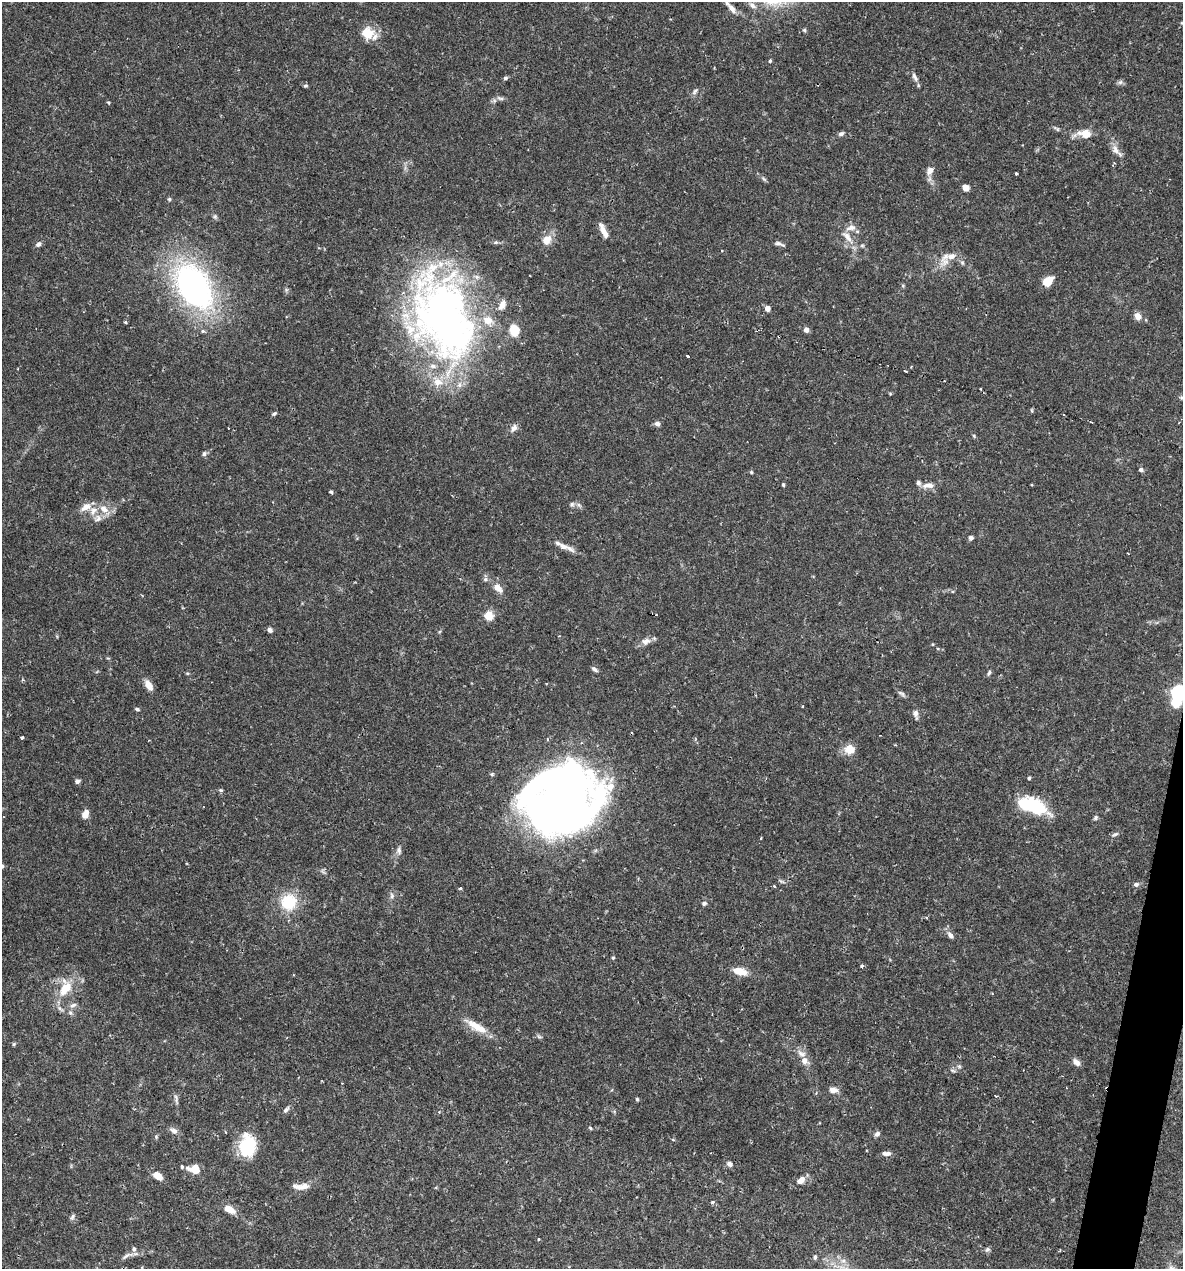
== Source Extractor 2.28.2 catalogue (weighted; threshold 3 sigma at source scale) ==
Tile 6 of 4 x 4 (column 2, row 2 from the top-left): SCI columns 1428-2608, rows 2537-3803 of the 5092 x 5073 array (HDU 1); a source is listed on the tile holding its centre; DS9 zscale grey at full resolution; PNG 1185 x 1271 px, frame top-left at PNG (2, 2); no overlay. Shown black and unused: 2% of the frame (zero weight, under 2 of 3 exposures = <1% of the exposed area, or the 3 px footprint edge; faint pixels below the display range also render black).
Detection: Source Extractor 2.28.2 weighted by HDU 2 'WHT'; one run over the whole footprint, this tile lists its part. Background 0.0709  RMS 0.0039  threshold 0.0176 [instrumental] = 3 sigma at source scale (4.5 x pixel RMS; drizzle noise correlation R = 1.50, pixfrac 1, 0.05/0.05 arcsec/px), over >= 5 px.
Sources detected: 149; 6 inside a brighter object's white glare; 3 cosmic-ray / hot-pixel residue — not listed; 10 inside a brighter listed object's ellipse — not listed separately; the other 130 listed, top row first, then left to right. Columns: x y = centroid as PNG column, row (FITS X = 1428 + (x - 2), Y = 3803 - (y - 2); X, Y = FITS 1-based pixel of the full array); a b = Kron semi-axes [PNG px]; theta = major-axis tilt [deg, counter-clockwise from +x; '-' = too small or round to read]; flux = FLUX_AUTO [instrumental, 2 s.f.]
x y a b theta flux
752 5 12 6 -39 1.9
732 8 15 7 -52 2.4
804 30 5 4 - 0.57
367 33 17 15 -6 6.9
770 61 4 3 - 1.1
915 77 14 5 -64 1.5
506 78 5 4 - 0.74
1120 82 7 6 - 0.89
306 86 5 4 - 0.57
695 91 9 5 54 0.94
500 98 12 4 -16 0.99
109 103 5 4 - 0.43
841 134 7 5 25 1
1085 134 18 10 -7 4.9
1115 150 14 9 -61 2.7
930 170 12 8 56 2.1
1016 173 3 3 - 0.78
764 179 7 4 -45 0.67
966 188 7 5 -38 2.8
169 199 5 5 - 0.6
851 228 15 8 13 2.7
604 231 20 6 -60 2.9
847 237 18 8 -49 3.9
547 240 14 10 52 4.3
496 242 7 5 -18 0.69
38 244 7 6 - 1
779 244 14 4 -19 1.2
722 250 3 2 - 0.37
951 256 20 11 34 5.2
962 263 7 5 -68 0.74
1048 281 12 8 42 5.7
194 286 48 30 -58 110
767 308 4 4 - 3
1138 316 6 6 - 3.9
443 317 104 66 -77 200
125 322 3 3 - 0.79
514 330 13 11 -84 6.1
806 330 6 5 - 1.6
779 336 3 2 - 0.83
688 356 3 2 - 0.61
905 371 3 2 - 0.57
1182 398 7 4 -17 0.64
1032 411 5 3 - 0.4
274 413 6 4 35 0.62
1063 414 2 2 - 0.51
1091 422 3 2 - 0.4
657 424 7 6 - 1.2
514 428 9 7 50 1.8
204 454 7 6 - 0.87
1141 470 6 5 - 0.98
751 472 4 4 - 0.45
783 485 4 3 - 0.51
928 485 18 7 1 2.6
331 492 4 3 - 1.1
572 504 6 6 - 0.83
86 507 16 8 36 3.1
104 509 14 9 -35 3.9
98 518 11 9 60 2.3
971 538 5 5 - 1.1
563 546 14 8 -23 3
1128 553 3 2 - 0.28
485 579 7 5 21 0.92
498 588 12 8 -47 3.4
489 616 5 5 - 16
270 630 5 5 - 1.2
646 641 13 9 12 2.4
594 669 9 5 -36 0.95
989 673 8 4 58 0.74
149 685 14 7 -57 3.1
901 693 12 5 -31 1
1178 693 14 8 81 39
803 706 3 2 - 0.33
137 709 6 4 -20 0.65
916 714 12 6 -78 1.7
22 737 4 3 - 0.73
848 748 17 10 46 3.5
492 774 5 4 - 0.53
1029 778 4 4 - 0.59
77 781 6 5 - 0.98
221 790 5 4 - 0.58
566 800 57 49 -33 230
1032 806 27 13 -20 26
85 814 9 7 70 2.7
1095 818 6 5 - 0.71
1115 834 10 3 25 0.78
761 838 4 3 - 0.29
399 850 10 6 -85 1.3
2 866 5 5 - 0.92
1136 884 7 6 - 0.99
774 886 5 3 - 0.35
460 888 3 3 - 0.81
392 896 8 6 -79 1.1
289 902 19 18 - 14
704 903 7 6 - 0.79
950 935 8 6 -52 1.7
613 958 5 4 - 0.55
862 966 4 3 - 0.79
740 971 15 7 -13 5.8
65 988 15 9 67 9.3
73 1005 11 5 30 1.4
476 1027 32 9 -30 6.8
539 1037 6 4 -18 0.66
14 1044 5 4 - 0.53
804 1061 11 9 -61 2.6
1077 1062 10 6 -44 1.9
959 1066 6 4 -1 0.65
833 1090 11 7 -3 2.4
996 1096 3 3 - 0.35
176 1099 16 4 -78 1.1
637 1099 5 4 - 0.53
286 1110 9 4 45 0.98
590 1128 5 4 - 0.45
174 1130 11 6 -25 1.7
877 1134 8 6 42 1.1
156 1137 6 3 74 0.49
247 1146 23 16 83 18
886 1153 11 5 -1 1.7
729 1164 7 6 - 1.5
182 1166 3 3 - 1.1
195 1169 10 8 -14 6.4
158 1176 9 6 -35 4.8
801 1180 10 7 36 3
304 1186 16 8 15 3.2
713 1202 5 4 - 0.69
229 1209 11 6 -30 5
72 1217 9 5 55 0.88
538 1239 3 2 - 0.32
987 1250 7 6 - 0.84
126 1256 14 4 36 1.4
815 1257 6 4 80 0.74
Overlapping masked pixels (flux is a lower limit): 3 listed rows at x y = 443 317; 779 336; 1178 693
Isophote crosses this tile's border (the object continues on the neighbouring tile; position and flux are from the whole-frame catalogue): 3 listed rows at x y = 1182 398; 1178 693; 2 866